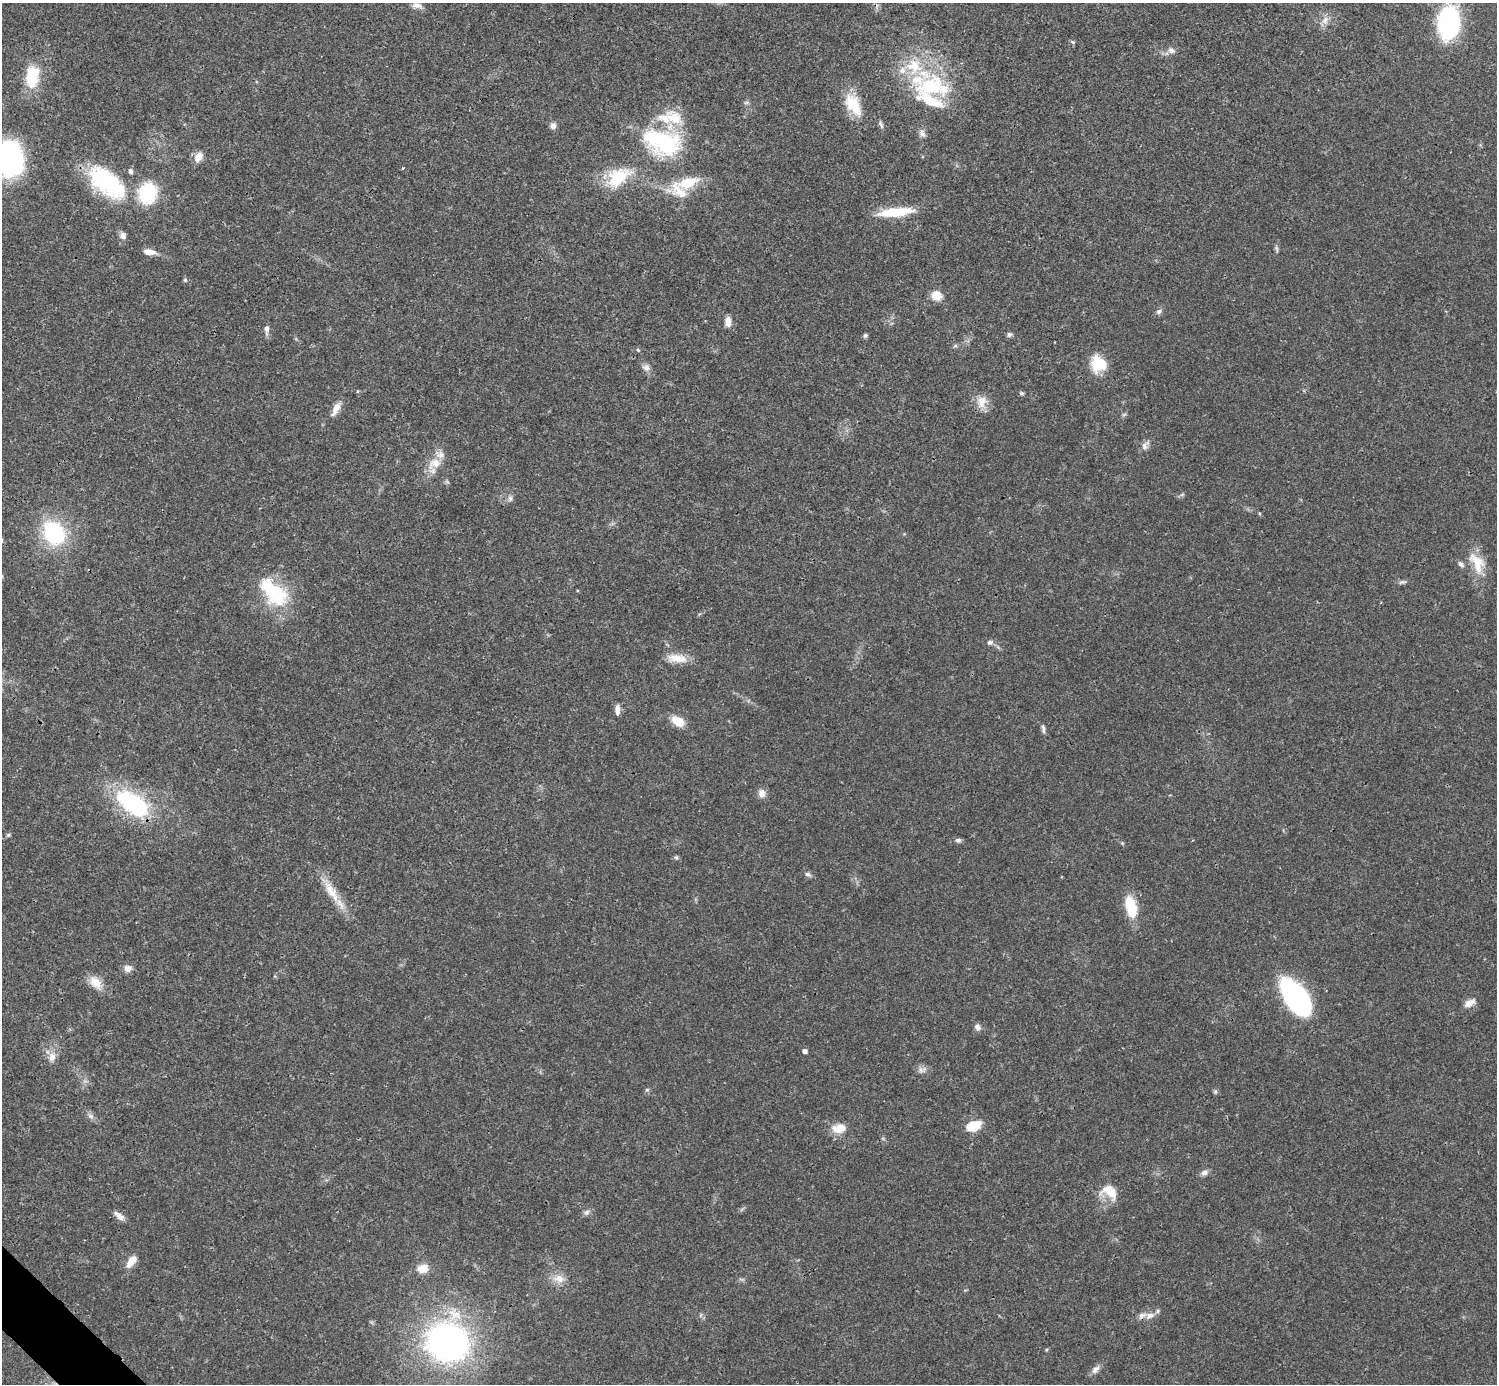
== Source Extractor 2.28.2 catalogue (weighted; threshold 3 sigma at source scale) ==
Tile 7 of 4 x 4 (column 3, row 2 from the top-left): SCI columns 2990-4484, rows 2920-4301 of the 5981 x 5981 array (HDU 1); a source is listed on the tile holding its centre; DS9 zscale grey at full resolution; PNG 1499 x 1386 px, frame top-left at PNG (2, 3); no overlay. Shown black and unused: <1% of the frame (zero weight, under 3 of 4 exposures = <1% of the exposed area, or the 3 px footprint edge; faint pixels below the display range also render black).
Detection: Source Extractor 2.28.2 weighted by HDU 2 'WHT'; one run over the whole footprint, this tile lists its part. Background 0.0207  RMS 0.0023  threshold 0.0101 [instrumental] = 3 sigma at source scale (4.5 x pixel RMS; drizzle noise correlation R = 1.50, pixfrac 1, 0.05/0.05 arcsec/px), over >= 5 px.
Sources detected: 101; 1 too faint to see at this stretch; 1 inside a brighter object's white glare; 1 cosmic-ray / hot-pixel residue — not listed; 14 inside a brighter listed object's ellipse — not listed separately; the other 84 listed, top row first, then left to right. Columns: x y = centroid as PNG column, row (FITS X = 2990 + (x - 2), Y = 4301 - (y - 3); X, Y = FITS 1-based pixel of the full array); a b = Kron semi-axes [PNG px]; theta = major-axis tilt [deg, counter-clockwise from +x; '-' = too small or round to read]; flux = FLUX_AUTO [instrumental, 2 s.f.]
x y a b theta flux
417 5 15 7 -4 1.3
1325 21 13 9 81 1.6
1449 23 30 19 85 32
1072 42 7 5 -22 0.36
1171 50 10 7 -22 1
32 78 31 18 -79 7.4
932 86 47 30 11 19
747 102 8 5 6 0.47
853 105 31 16 -62 6.9
881 125 11 4 -66 0.61
553 126 8 7 - 1
922 133 11 8 -65 1
662 142 51 32 -18 24
199 157 14 9 63 2
9 159 36 29 -80 43
403 168 4 3 - 0.25
618 177 33 19 34 10
107 183 51 25 -39 23
688 183 38 13 20 7.1
147 193 18 15 72 16
895 212 41 9 6 8.5
123 236 9 8 - 1.1
1276 249 9 5 -79 0.49
149 252 16 7 -9 1.8
185 280 6 5 - 0.35
937 295 11 9 -23 3.1
1159 311 9 6 33 0.73
728 322 12 7 88 1.7
267 329 12 6 -90 1.1
1009 334 7 6 - 0.56
865 336 5 5 - 0.49
955 346 6 4 19 0.37
638 350 5 4 - 0.26
1098 364 18 16 -49 6.9
646 367 11 9 -32 1.1
1021 393 5 5 - 0.45
982 402 18 15 -87 2.9
336 409 19 8 62 2
1145 445 16 8 56 1.3
435 463 21 14 24 3.9
510 498 8 6 90 0.72
54 533 22 17 -53 23
1477 563 33 16 -65 5.7
1402 582 10 5 10 0.62
276 594 35 29 -57 14
990 642 9 7 12 0.76
677 658 28 10 -7 3.5
617 710 13 6 89 1.4
678 721 14 9 -31 4.2
1043 729 11 5 -80 0.67
762 793 12 9 -73 1.5
133 804 40 21 -35 26
8 835 6 5 - 0.38
958 840 8 6 11 0.62
1122 843 5 5 - 0.25
676 857 6 5 - 0.39
808 874 9 5 -11 0.64
331 891 45 11 -58 5.7
1131 906 23 11 -76 8.1
128 968 10 8 3 1.4
95 982 21 12 -46 3.2
1296 998 36 17 -56 50
1470 1003 14 8 30 1.8
978 1027 8 7 - 0.97
804 1051 5 4 - 0.88
52 1057 14 11 75 2
922 1070 14 8 17 1.1
647 1090 6 4 0 0.32
1215 1091 7 5 89 0.42
91 1116 9 6 -27 0.81
974 1126 19 12 22 4.2
839 1128 18 11 9 3.4
883 1138 6 4 -2 0.3
1204 1173 10 7 23 1
1109 1192 25 16 -29 4.5
587 1212 9 7 33 0.76
119 1216 16 6 -38 1.4
131 1261 16 8 52 2.6
423 1268 13 10 11 2.9
559 1279 17 11 -9 2.6
701 1315 6 4 71 0.34
1150 1315 15 8 9 1.8
447 1342 37 36 - 86
1095 1369 13 8 45 1.2
Isophote crosses this tile's border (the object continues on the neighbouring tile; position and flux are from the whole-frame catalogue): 1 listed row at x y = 9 159